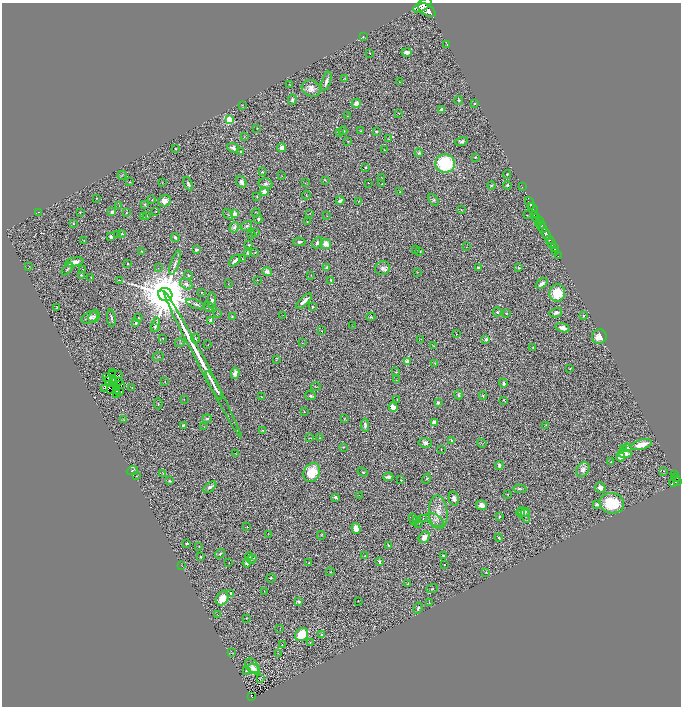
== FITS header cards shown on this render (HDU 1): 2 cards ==
NAXIS1  =                 1357
NAXIS2  =                 1408

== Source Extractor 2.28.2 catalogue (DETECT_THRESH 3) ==
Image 1357 x 1408 px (HDU 1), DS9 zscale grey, zoomed out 1/2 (1 PNG px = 2 x 2 image px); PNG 683 x 708 px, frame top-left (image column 1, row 1407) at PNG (2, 3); each listed source drawn as its Kron ellipse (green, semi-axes under 4 px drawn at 4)
Background 0.734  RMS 0.046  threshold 0.138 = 3 sigma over >= 5 px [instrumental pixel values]
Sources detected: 384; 56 cannot appear on this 1/2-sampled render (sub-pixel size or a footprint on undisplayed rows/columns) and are neither listed nor drawn; the other 328 listed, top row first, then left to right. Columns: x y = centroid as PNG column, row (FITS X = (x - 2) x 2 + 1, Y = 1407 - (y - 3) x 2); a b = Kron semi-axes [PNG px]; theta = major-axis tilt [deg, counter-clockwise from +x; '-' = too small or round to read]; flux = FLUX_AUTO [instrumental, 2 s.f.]
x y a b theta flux
422 5 10 5 33 2800
427 10 10 5 -34 3000
363 36 2 2 - 7.6
447 44 3 2 - 4
407 52 5 3 - 34
370 53 2 1 - 3.5
345 78 4 3 - 7
326 81 10 3 71 34
399 81 3 2 - 2.9
289 85 3 2 - 4.5
311 88 10 8 -26 66
292 100 5 4 - 28
459 100 4 2 - 9.2
356 103 5 4 - 53
475 103 2 2 - 5.6
242 105 3 2 - 4.5
442 109 3 3 - 35
399 114 2 1 - 2.1
347 116 2 1 - 3.4
229 120 3 3 - 450
257 128 2 1 - 3.9
343 131 4 3 - 10
360 131 3 3 - 8
376 131 3 3 - 10
339 133 3 2 - 2.8
244 137 3 2 - 4.2
389 139 3 3 - 4
348 141 3 2 - 4.8
461 141 7 4 12 15
233 148 6 4 -19 35
282 148 4 4 - 30
175 149 3 2 - 4.5
384 150 4 2 - 4
241 152 3 2 - 3.5
419 153 4 4 - 13
475 157 2 2 - 9.1
445 164 10 9 - 650
366 167 2 2 - 7
262 172 3 3 - 8.1
507 174 4 4 - 11
122 175 4 2 - 6.2
282 176 2 1 - 3.4
382 178 2 1 - 3.4
325 180 4 3 - 6.9
129 182 2 2 - 4.3
162 182 3 2 - 2.8
241 182 6 5 - 33
305 183 2 2 - 4.3
368 183 2 2 - 2.6
188 184 7 3 -68 22
266 184 7 5 -12 21
382 184 2 1 - 3.1
491 185 4 3 - 9.9
507 185 4 3 - 10
522 187 2 1 - 15
264 192 4 4 - 51
400 192 3 3 - 11
306 195 4 2 - 5.6
257 197 3 3 - 6.8
96 198 2 2 - 3.1
152 200 2 2 - 3.1
433 200 6 4 -54 15
164 201 6 6 - 54
340 201 5 3 - 29
359 201 3 2 - 3.5
530 203 6 3 -63 860
145 204 4 3 - 12
119 206 2 1 - 2.3
533 209 6 2 -59 470
461 210 2 2 - 3.2
156 211 3 2 - 4.1
38 212 2 1 - 1.8
80 212 3 2 - 5.5
112 212 3 3 - 32
256 212 4 2 - 5.6
126 213 3 2 - 7.2
310 213 2 1 - 2.3
228 214 6 2 -55 8
234 214 4 4 - 60
535 214 4 2 - 230
527 215 3 2 - 5.1
147 216 3 2 - 5.9
326 216 2 1 - 2.5
144 217 2 1 - 3.1
536 218 4 2 - 280
258 219 4 2 - 9.7
539 220 3 2 - 340
307 222 3 2 - 4.3
73 224 3 2 - 6
538 224 3 2 - 130
542 225 3 2 - 220
247 226 6 3 31 15
234 227 5 4 - 27
543 228 5 3 - 490
255 233 3 2 - 4.7
117 234 3 2 - 3.2
122 234 3 2 - 5.5
546 234 6 3 -67 1200
252 235 2 2 - 8.4
111 236 3 3 - 20
175 238 4 2 - 18
549 239 3 2 - 310
84 240 3 2 - 6.3
299 242 6 4 1 18
317 243 6 4 49 23
551 243 5 2 - 530
326 244 5 5 - 81
249 245 3 3 - 7.4
467 247 2 1 - 2.2
554 248 3 3 - 120
196 250 3 3 - 31
416 250 3 2 - 3.5
142 251 2 2 - 4.8
420 251 2 2 - 5.9
255 252 3 2 - 4.1
556 252 2 1 - 120
247 253 4 2 - 7.5
558 256 2 2 - 42
242 259 2 2 - 2.6
235 261 7 3 45 37
74 262 9 4 12 57
175 263 12 4 71 29
127 264 2 2 - 7.4
29 266 2 2 - 3.4
327 267 3 3 - 19
478 267 2 2 - 17
158 268 2 2 - 3.1
382 268 7 6 - 37
519 268 3 2 - 7
67 269 7 3 49 13
82 269 3 2 - 4.8
267 272 5 3 - 54
417 272 3 2 - 3.1
81 275 3 2 - 8.9
188 275 4 3 - 7.5
311 275 3 2 - 3.8
91 277 3 2 - 4.5
119 280 4 2 - 4.7
257 280 2 2 - 2.3
331 280 3 2 - 4.9
186 284 6 5 - 31
228 284 3 2 - 3.4
542 284 7 3 39 37
201 293 2 2 - 4.9
557 293 8 7 - 230
165 295 7 6 - 64000
212 300 8 4 89 32
304 301 10 3 44 51
195 304 9 3 -21 21
209 307 5 4 - 12
313 307 3 2 - 8
57 308 2 2 - 10
497 312 5 4 - 13
218 313 3 2 - 5.6
506 313 2 2 - 11
556 313 6 4 15 27
283 315 3 2 - 3.4
94 316 7 5 66 20
232 316 3 2 - 5.1
584 316 4 3 - 11
90 317 9 5 25 40
371 317 4 3 - 9
111 318 8 2 -84 15
138 318 3 2 - 4.7
211 320 4 3 - 47
136 323 4 3 - 16
156 325 7 3 80 16
352 326 3 2 - 2.9
155 327 4 3 - 8.4
562 328 7 4 -16 59
322 331 2 1 - 3.4
456 334 2 2 - 2.4
599 337 7 7 - 77
162 338 2 1 - 5.8
195 338 5 3 - 8.1
421 339 2 1 - 4.6
486 339 4 3 - 19
180 343 5 2 - 6.8
302 343 2 2 - 3.2
208 345 2 1 - 2.8
434 346 3 2 - 4
533 347 2 2 - 4.2
158 357 6 2 21 7.1
276 360 4 2 - 4.3
407 361 2 2 - 140
435 363 4 3 - 6.8
203 365 83 2 -62 620
570 369 2 1 - 3
112 372 2 1 - 1.8
395 372 4 3 - 7.9
235 373 6 4 82 59
112 375 2 1 - 4.7
118 375 2 1 - 3.7
106 377 2 1 - 3.7
114 379 2 1 - 4.4
109 380 3 1 - 0.31
396 380 2 1 - 2.3
113 381 2 1 - 2.8
118 381 2 1 - 7.2
165 382 2 1 - 3.5
114 383 2 1 - 0.028
503 383 4 3 - 16
120 384 2 1 - 4.7
214 386 16 2 -62 130
316 387 5 2 - 5.4
105 388 2 1 - 600
132 388 3 3 - 5.6
111 390 2 1 - 4.3
116 391 3 1 - 7.6
119 392 3 1 - 4.2
117 394 3 2 - 4.4
459 395 4 3 - 13
310 396 5 4 - 14
483 396 4 3 - 10
262 397 2 1 - 1.9
184 399 2 2 - 3
397 399 2 2 - 4
504 400 3 2 - 5.7
438 402 3 2 - 17
158 404 5 3 - 9.2
393 407 5 4 - 71
304 411 3 2 - 4
124 419 4 2 - 6.3
207 419 5 3 - 11
344 419 4 2 - 5.3
434 422 3 3 - 67
365 425 7 4 -85 23
546 425 3 2 - 5.6
183 426 4 3 - 12
204 427 2 1 - 2.3
263 430 3 2 - 5.3
309 438 3 1 - 4.3
320 438 3 2 - 3.4
452 441 3 2 - 15
425 443 7 4 -9 27
482 443 5 1 - 3.7
641 445 11 5 16 130
343 447 2 2 - 5.1
627 448 4 4 - 32
441 449 2 1 - 2.8
623 449 3 2 - 8.4
236 453 2 1 - 2.7
624 453 7 4 -3 110
620 457 4 3 - 42
611 462 2 2 - 4.5
499 465 4 2 - 16
583 469 8 6 58 49
132 470 6 4 22 15
664 471 2 1 - 2.3
312 472 10 8 61 230
363 472 5 3 - 9.1
163 473 3 2 - 5.6
674 474 4 2 - 150
136 476 2 1 - 3
388 477 5 3 - 29
675 478 4 1 - 170
426 479 5 3 - 8.1
401 480 3 2 - 4.6
169 481 3 3 - 8.1
674 481 6 3 48 460
677 482 2 2 - 260
210 487 7 4 39 22
600 488 5 5 - 35
519 489 7 3 -3 14
359 495 2 2 - 3.3
508 495 2 1 - 2.3
335 497 2 2 - 77
454 498 7 5 -76 37
612 503 12 10 -14 410
597 504 3 3 - 31
481 505 5 5 - 47
438 512 17 9 -85 110
521 512 5 3 - 14
524 512 6 4 -5 28
499 516 4 2 - 7.9
525 516 7 3 -75 14
413 519 6 2 -75 6.6
423 519 2 2 - 4.2
435 520 10 5 -33 40
417 521 3 2 - 3.9
419 523 3 2 - 4.1
247 527 2 1 - 2.1
356 528 5 4 - 130
268 534 2 1 - 2.4
321 535 4 2 - 5.6
424 537 6 5 - 73
499 538 4 3 - 12
187 543 2 2 - 39
389 545 4 4 - 12
199 546 3 2 - 3.3
220 554 5 2 - 11
443 555 4 3 - 8.7
249 556 4 3 - 11
365 556 3 2 - 4.6
201 557 4 3 - 11
252 559 5 3 - 11
379 562 3 2 - 11
229 563 2 1 - 2.6
247 563 5 4 - 42
309 563 2 1 - 2.5
444 565 2 1 - 3.9
182 566 2 1 - 2.4
330 572 4 3 - 6.9
486 572 3 2 - 4.4
271 578 4 3 - 7.7
408 584 4 2 - 9.8
432 589 6 2 21 7.3
264 591 2 1 - 2.1
231 593 3 2 - 15
222 598 7 5 57 130
358 601 2 1 - 3
298 602 3 3 - 15
429 602 3 2 - 3.9
418 608 6 3 70 14
217 615 2 1 - 2.5
246 618 3 2 - 3.8
280 628 2 1 - 3.2
302 635 7 6 - 270
321 635 4 3 - 8.6
310 642 3 2 - 6.2
282 645 3 2 - 3
231 653 2 1 - 2.5
278 654 3 1 - 2.3
252 666 8 6 -50 34
254 669 6 5 - 50
246 671 3 3 - 6
260 679 4 2 - 5.5
252 697 3 2 - 150
At the frame edge (FLAGS 8, measured only in part): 1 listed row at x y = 422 5
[56 sub-pixel or undisplayed-footprint detections neither listed nor drawn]